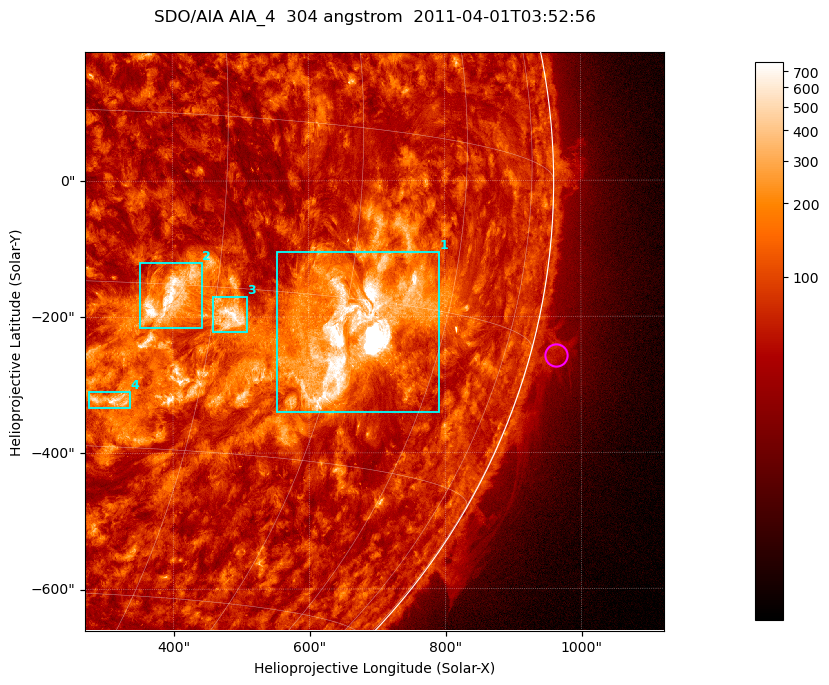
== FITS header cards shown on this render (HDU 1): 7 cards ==
TELESCOP= 'SDO/AIA '           / For AIA: SDO/AIA
INSTRUME= 'AIA_4   '           / For AIA: AIA_ATA1, AIA_ATA2, AIA_ATA3 or AIA_AT
WAVELNTH=                  304 / [angstrom] Wavelength
WAVEUNIT= 'angstrom'           / Wavelength unit: angstrom
DATE-OBS= '2011-04-01T03:52:56.123' / [ISO] Date when observation started; ISO 8
CTYPE1  = 'HPLN-TAN'           / CTYPE1; Typically HPLN
CTYPE2  = 'HPLT-TAN'           / CTYPE2; Typically HPLT

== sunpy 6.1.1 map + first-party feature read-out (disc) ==
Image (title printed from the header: SDO/AIA AIA_4  304 angstrom  2011-04-01T03:52:56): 1418 x 1418 px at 0.6 arcsec/px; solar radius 960 arcsec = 1600 px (partial field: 18% of the solar disc is inside the frame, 73% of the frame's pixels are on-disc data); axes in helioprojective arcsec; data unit not stated in the header (colour bar unlabelled)
Orientation: roll -0.132 deg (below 1 deg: not rotated)
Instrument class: DISC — disc imager (sunpy class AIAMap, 304 A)
Bright regions (active regions / flare kernels): reference = the on-disc median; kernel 11 px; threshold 5 sigma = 170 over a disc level ~72.4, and >= 1.15x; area >= 2010 px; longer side >= 17 px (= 10 arcsec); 4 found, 4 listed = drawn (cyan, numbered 1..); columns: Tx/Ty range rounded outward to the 2 arcsec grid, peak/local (2 s.f.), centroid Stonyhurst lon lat
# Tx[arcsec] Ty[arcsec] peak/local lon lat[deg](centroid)
1 552..792 -342..-104 187 +47 -18
2 352..444 -216..-120 13 +25 -16
3 458..510 -222..-170 10 +32 -18
4 276..338 -334..-310 7.8 +21 -26
Off-limb structures (1.02-1.3 R_sun): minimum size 400 px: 5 found; the strongest spans PA ~250..260 deg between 1.02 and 1.07 R_sun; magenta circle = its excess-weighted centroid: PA ~255 deg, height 1.04 R_sun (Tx ~962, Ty ~-258 arcsec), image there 2.3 x the reference